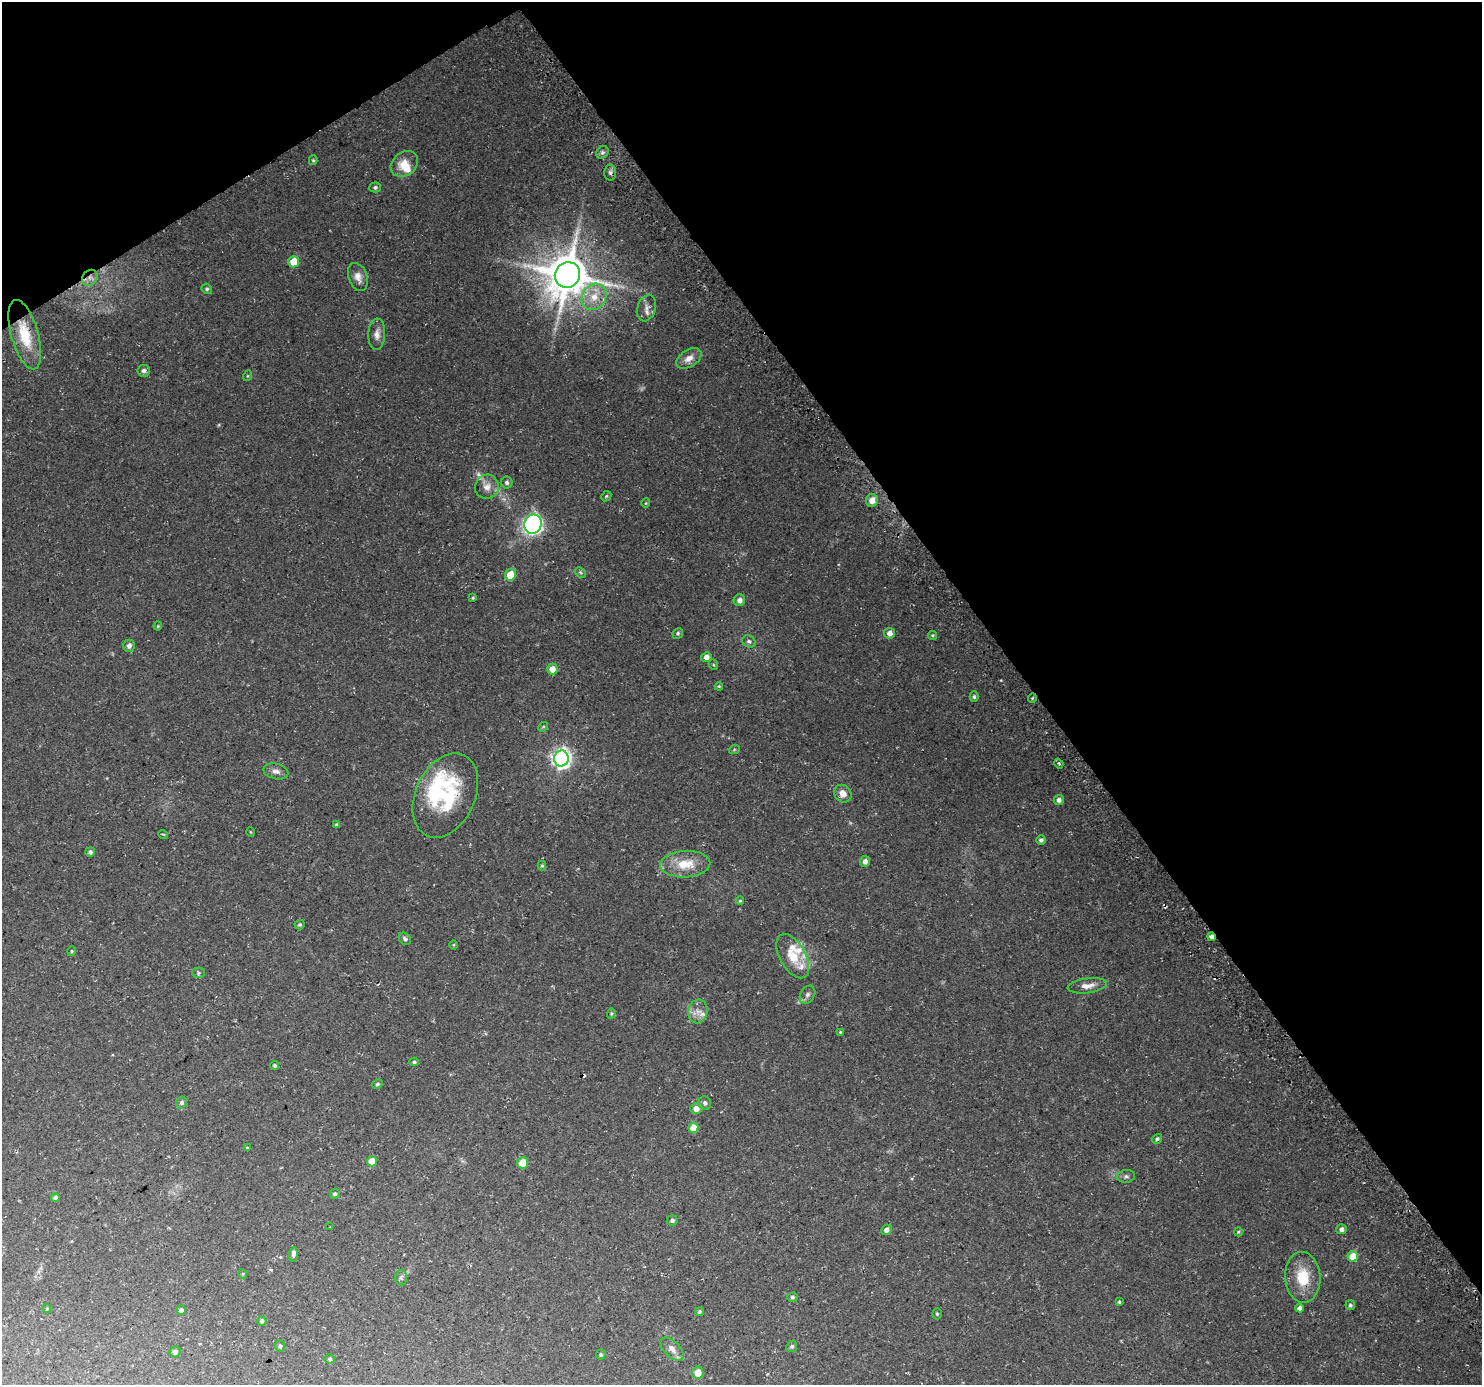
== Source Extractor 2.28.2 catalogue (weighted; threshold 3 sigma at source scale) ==
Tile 3 of 4 x 4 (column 3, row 1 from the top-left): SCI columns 2990-4469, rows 4296-5678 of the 5983 x 5886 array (HDU 1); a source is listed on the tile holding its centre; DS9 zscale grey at full resolution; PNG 1484 x 1387 px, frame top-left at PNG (2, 2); each listed source drawn as its Kron ellipse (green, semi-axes under 4 px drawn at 4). Shown black and unused: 35% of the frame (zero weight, under 3 of 4 exposures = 3% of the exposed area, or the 3 px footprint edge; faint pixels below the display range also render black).
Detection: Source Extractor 2.28.2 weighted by HDU 2 'WHT'; one run over the whole footprint, this tile lists its part. Background 0.0377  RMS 0.0038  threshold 0.0173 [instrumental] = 3 sigma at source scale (4.5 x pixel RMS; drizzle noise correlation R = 1.50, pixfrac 1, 0.0396/0.0396 arcsec/px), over >= 5 px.
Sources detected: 118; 1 too faint to see at this stretch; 2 cosmic-ray / hot-pixel residue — neither listed nor drawn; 7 inside a brighter listed object's ellipse — not listed separately; the other 108 listed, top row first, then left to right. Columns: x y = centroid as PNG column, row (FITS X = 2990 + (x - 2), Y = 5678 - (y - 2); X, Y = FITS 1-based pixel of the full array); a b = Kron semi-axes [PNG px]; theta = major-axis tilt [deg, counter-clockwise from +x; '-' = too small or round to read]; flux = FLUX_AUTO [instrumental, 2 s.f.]
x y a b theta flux
602 152 7 5 46 1
313 160 5 4 - 0.43
404 164 15 11 37 5.8
610 173 8 6 -89 1.1
375 187 5 5 - 0.73
294 262 6 5 - 7.5
567 275 13 12 - 1600
358 277 14 9 -70 2.9
90 278 8 7 - 1.8
207 289 5 5 - 0.62
594 297 14 11 56 6.3
647 308 13 9 73 2.5
377 334 16 8 87 2.5
25 335 36 13 -74 14
689 358 14 8 32 3.1
144 371 6 6 - 1.2
247 376 5 3 - 0.34
507 482 6 6 - 0.85
487 487 12 12 - 3
606 496 5 4 - 0.49
872 500 6 6 - 3.4
646 503 5 3 - 0.29
533 524 10 8 71 100
580 572 6 4 -45 0.66
510 575 6 5 - 7.5
473 598 3 3 - 0.38
739 600 6 6 - 1.8
158 626 4 4 - 0.35
678 633 5 5 - 0.64
890 633 5 5 - 2
932 635 4 4 - 0.48
749 641 7 5 -30 0.95
129 646 6 5 - 1.5
706 657 5 5 - 1.9
714 665 5 3 - 0.34
552 669 5 5 - 3.8
719 686 4 3 - 0.33
974 697 5 4 - 0.63
1032 698 5 3 - 0.35
543 727 5 4 - 0.46
734 750 5 3 - 0.38
561 758 8 7 - 180
1059 764 5 3 - 0.53
276 771 13 7 -14 2.1
843 794 9 8 - 2.9
445 795 44 29 65 35
1059 800 5 5 - 1.5
337 825 4 3 - 0.97
251 832 5 3 - 0.27
163 834 5 3 - 0.3
1041 840 5 4 - 0.9
90 852 5 5 - 1
865 861 5 5 - 1.6
685 864 25 13 3 9
542 866 4 4 - 0.44
740 901 4 4 - 0.37
300 924 5 5 - 0.65
1211 937 4 4 - 1.3
405 939 7 5 -44 0.86
454 945 4 3 - 0.31
72 951 4 4 - 0.45
793 956 24 13 -61 8.4
199 973 6 5 - 0.68
1087 986 20 7 7 3.1
807 995 9 7 58 1.2
698 1011 12 9 79 3
611 1013 5 4 - 0.45
840 1032 4 3 - 0.36
414 1062 5 4 - 0.6
275 1065 4 4 - 0.71
377 1084 5 5 - 0.66
182 1102 6 5 - 0.95
705 1103 7 6 - 0.98
696 1109 6 5 - 2.6
693 1128 5 5 - 6.1
1157 1139 5 4 - 0.81
247 1148 3 3 - 1.6
372 1161 5 5 - 5
523 1163 5 5 - 6.5
1126 1176 9 6 7 0.97
335 1194 5 4 - 0.84
55 1198 4 4 - 1
672 1220 5 5 - 0.77
330 1227 3 2 - 0.26
1342 1229 5 5 - 1.4
887 1230 5 5 - 1.6
1238 1232 4 4 - 0.41
293 1254 7 4 87 1.7
1353 1256 5 5 - 8.9
243 1274 5 3 - 0.31
1303 1277 25 17 -86 11
401 1278 8 6 -90 0.87
792 1297 5 5 - 0.77
1119 1302 4 3 - 0.46
1350 1305 5 4 - 0.68
1300 1308 4 4 - 1.5
47 1309 4 4 - 0.4
181 1310 5 5 - 0.93
699 1312 4 4 - 0.56
937 1314 5 4 - 0.49
262 1321 5 4 - 0.63
280 1346 5 5 - 0.75
792 1346 5 5 - 0.84
672 1349 14 7 -46 2.4
175 1352 5 5 - 1.1
601 1354 5 5 - 0.68
330 1359 5 4 - 0.55
698 1373 6 5 - 4
Overlapping masked pixels (flux is a lower limit): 4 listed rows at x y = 90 278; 25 335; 445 795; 1211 937